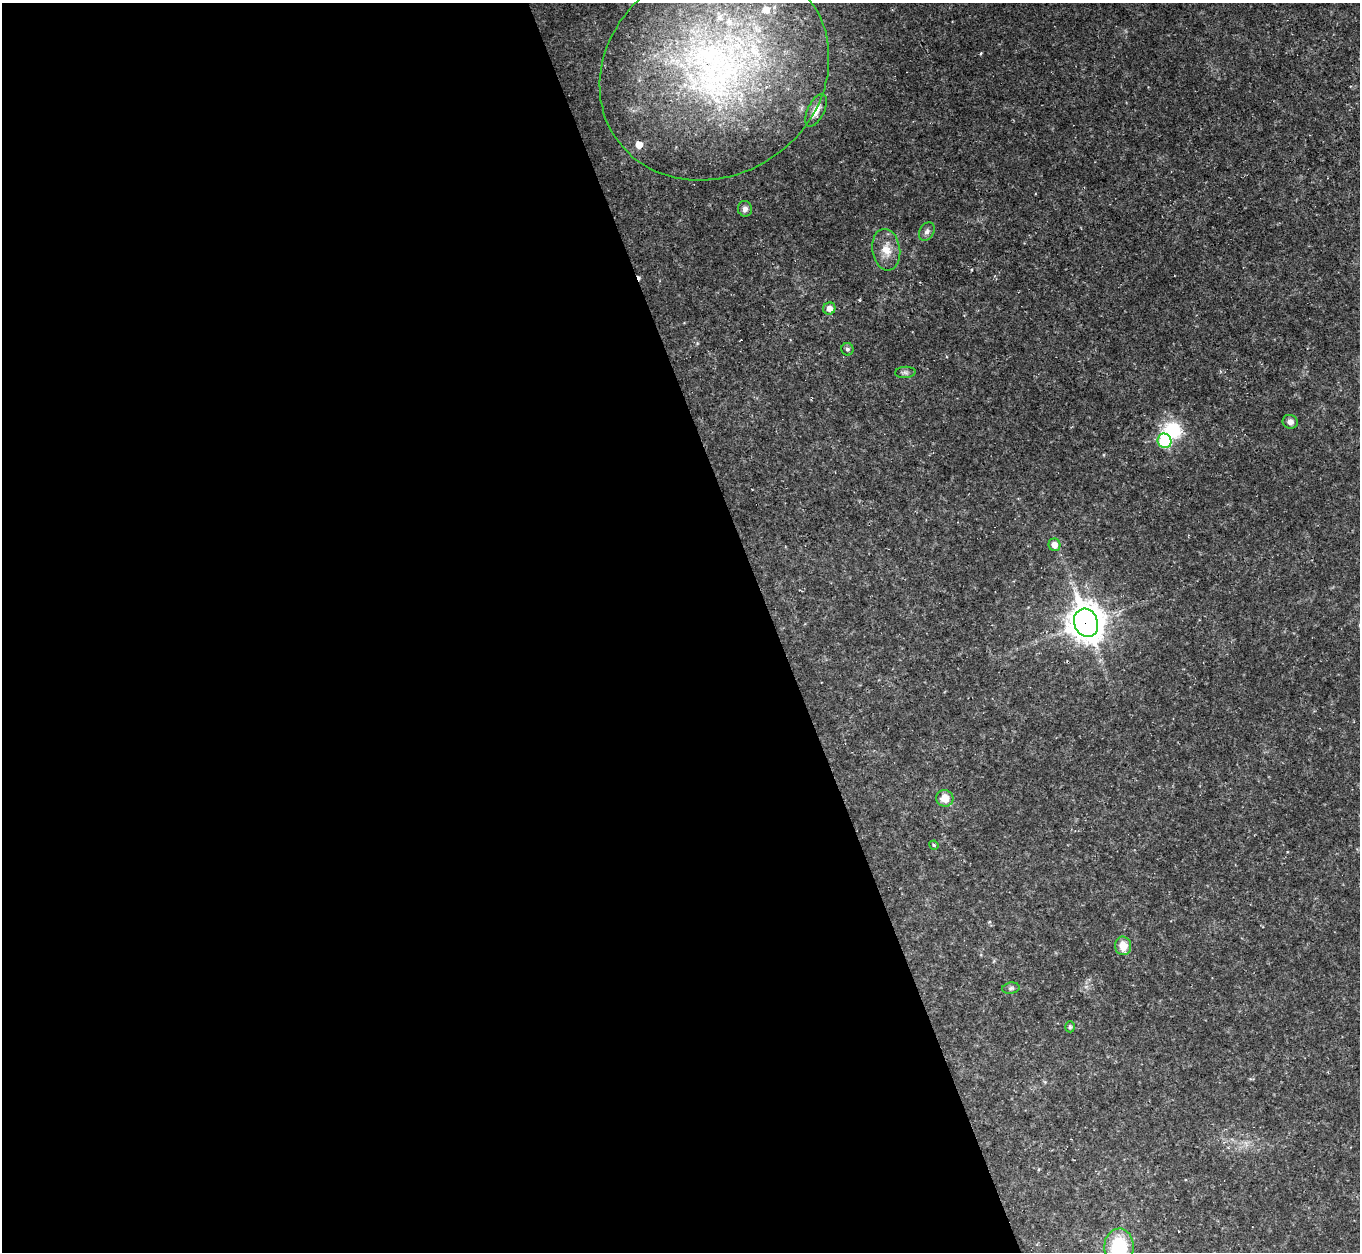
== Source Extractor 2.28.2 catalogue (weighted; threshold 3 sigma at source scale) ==
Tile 9 of 4 x 4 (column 1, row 3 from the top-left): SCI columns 1-1358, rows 1397-2646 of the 5433 x 5419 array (HDU 1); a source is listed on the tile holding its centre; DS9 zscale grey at full resolution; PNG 1362 x 1254 px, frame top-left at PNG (2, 3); each listed source drawn as its Kron ellipse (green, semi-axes under 4 px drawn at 4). Shown black and unused: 57% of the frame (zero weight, under 2 of 3 exposures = <1% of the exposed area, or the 3 px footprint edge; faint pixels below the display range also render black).
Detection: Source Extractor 2.28.2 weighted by HDU 2 'WHT'; one run over the whole footprint, this tile lists its part. Background 0.0461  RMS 0.0073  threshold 0.0328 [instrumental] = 3 sigma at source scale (4.5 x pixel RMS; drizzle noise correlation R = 1.50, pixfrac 1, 0.05/0.05 arcsec/px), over >= 5 px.
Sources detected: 26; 2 inside a brighter object's white glare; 2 cosmic-ray / hot-pixel residue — neither listed nor drawn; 4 inside a brighter listed object's ellipse — not listed separately; the other 18 listed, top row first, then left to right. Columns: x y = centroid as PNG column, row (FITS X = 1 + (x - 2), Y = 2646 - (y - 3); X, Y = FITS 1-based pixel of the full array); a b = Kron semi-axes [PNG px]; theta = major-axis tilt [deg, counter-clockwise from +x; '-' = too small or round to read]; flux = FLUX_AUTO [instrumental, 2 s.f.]
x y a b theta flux
714 72 119 104 33 400
816 110 18 8 64 7.8
745 209 8 7 - 3
927 231 10 7 60 2.8
886 250 21 14 -81 12
829 308 6 6 - 5.3
847 349 6 6 - 1.8
905 372 10 5 4 1.9
1290 422 8 7 - 3.5
1165 441 7 7 - 43
1054 545 6 6 - 5.4
1086 623 14 12 -71 1300
945 798 9 8 - 8.6
934 845 5 4 - 0.95
1123 946 9 8 - 10
1011 988 9 5 10 1.7
1070 1027 5 4 - 1.1
1119 1247 18 15 -89 44
Overlapping masked pixels (flux is a lower limit): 1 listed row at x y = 1086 623
Isophote crosses this tile's border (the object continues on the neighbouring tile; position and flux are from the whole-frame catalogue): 1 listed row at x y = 1119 1247